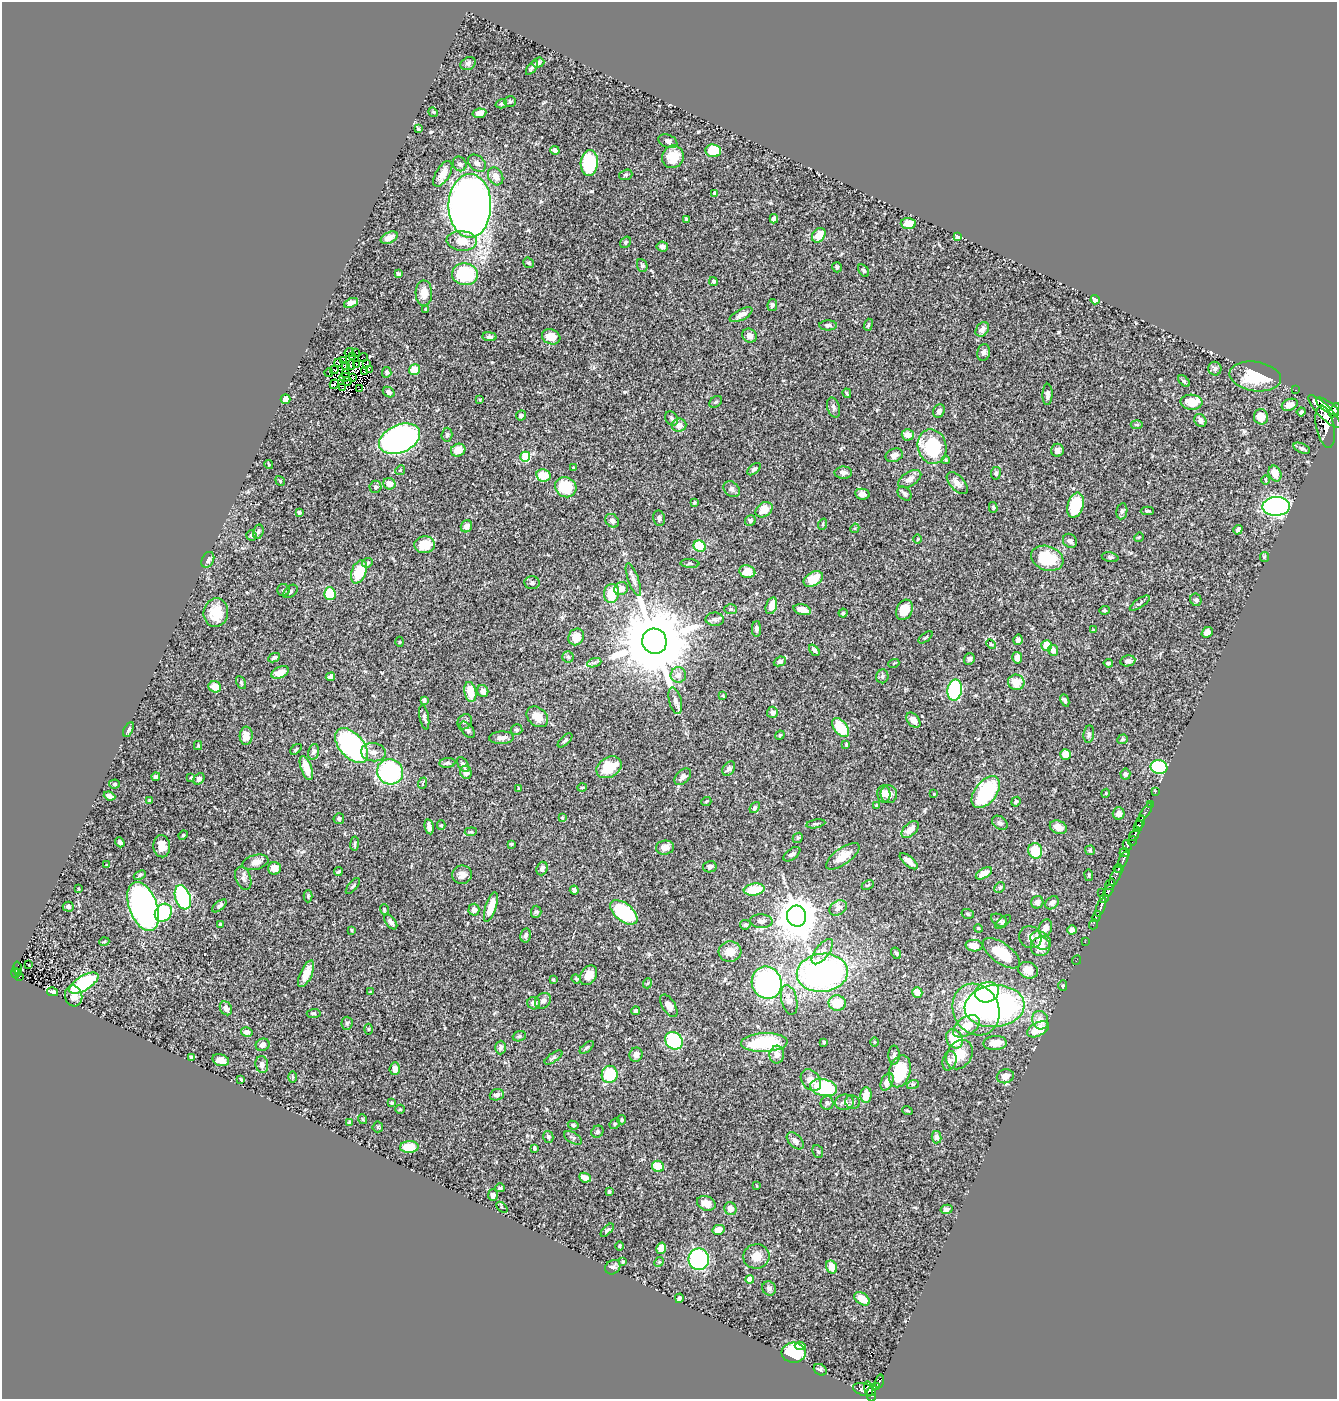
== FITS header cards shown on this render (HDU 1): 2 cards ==
NAXIS1  =                 1335
NAXIS2  =                 1397

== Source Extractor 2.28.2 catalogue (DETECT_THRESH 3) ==
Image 1335 x 1397 px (HDU 1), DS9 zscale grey, 1 PNG px = 1 image px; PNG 1339 x 1401 px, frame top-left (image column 1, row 1397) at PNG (2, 2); each listed source drawn as its Kron ellipse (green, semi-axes under 4 px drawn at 4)
Background 0.541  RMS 0.02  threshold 0.06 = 3 sigma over >= 5 px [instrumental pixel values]
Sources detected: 480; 7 with non-positive FLUX_AUTO (blend fragments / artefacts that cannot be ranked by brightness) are neither listed nor drawn; the other 473 listed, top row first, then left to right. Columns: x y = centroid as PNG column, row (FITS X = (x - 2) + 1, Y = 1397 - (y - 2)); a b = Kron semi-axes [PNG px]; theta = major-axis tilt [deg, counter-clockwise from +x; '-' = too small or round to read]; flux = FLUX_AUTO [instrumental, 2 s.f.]
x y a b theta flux
538 63 6 5 - 4.2
468 64 8 6 31 3.2
532 68 8 2 53 2.8
510 101 6 5 - 2.2
501 104 6 4 15 2.1
433 112 5 4 - 1.5
479 113 7 4 10 9.4
418 129 3 3 - 1.9
668 141 10 6 -23 6
555 150 4 4 - 5.3
713 151 8 6 -7 35
673 157 11 10 - 25
477 163 10 7 -42 5.5
589 163 13 8 86 88
460 164 7 6 - 3.6
443 174 14 7 59 12
626 175 7 5 19 2.2
496 176 9 7 -62 9.5
715 194 4 4 - 6.7
470 206 32 21 90 1200
687 219 4 3 - 2.7
774 219 4 4 - 4.8
908 223 7 5 -1 15
819 235 8 6 52 22
958 237 4 4 - 3.6
389 238 9 5 26 11
462 241 15 10 -4 22
626 242 6 5 - 2.1
662 246 6 5 - 4.2
529 263 6 5 - 2.5
642 265 6 5 - 2.6
837 267 5 5 - 1.9
864 270 7 4 -58 2.6
398 274 4 3 - 2.8
465 274 13 11 -6 89
713 281 4 4 - 2.2
424 293 13 8 -88 13
1095 300 4 4 - 10
351 303 7 4 23 7.3
772 305 6 5 - 3.2
425 309 3 3 - 1.8
741 315 12 5 27 9.6
828 325 9 5 0 3.3
868 325 6 4 70 2.1
982 329 8 6 52 4.4
750 336 7 6 - 6.5
490 337 7 4 -9 3.1
551 337 9 7 -20 17
349 352 5 2 - 0.76
984 352 8 6 78 5.3
355 353 2 2 - 2.3
353 357 3 2 - 0.33
363 357 5 2 - 0.74
344 360 4 2 - 1.2
339 363 4 2 - 0.62
367 364 2 2 - 1.3
351 365 5 2 - 0.61
356 365 3 2 - 0.53
346 366 3 2 - 2.2
1215 369 7 6 - 3.6
334 370 4 2 - 0.065
369 370 4 2 - 2.7
414 370 6 5 - 25
365 372 3 2 - 2.1
387 372 5 4 - 2.8
329 373 4 2 - 1.4
345 373 4 2 - 0.32
1255 376 26 14 -8 49
345 377 5 2 - 1.6
352 378 2 2 - 0.36
347 381 4 2 - 2
1184 381 7 4 -44 1.9
334 384 5 3 - 0.61
343 387 3 2 - 0.1
359 389 2 2 - 0.9
1296 390 3 2 - 8.5
389 392 6 5 - 3.9
847 393 5 3 - 1.5
1047 394 11 5 88 6.2
286 399 5 5 - 7.4
480 400 3 3 - 1.3
716 402 7 5 36 2.4
1191 402 11 7 -3 26
1290 405 8 5 22 8.9
1328 407 14 5 -34 1400
834 408 10 6 -74 4.1
1334 410 8 4 65 450
939 411 7 5 58 3.7
1301 412 4 3 - 2.3
1325 412 22 6 -46 2100
521 415 5 5 - 4.8
1261 417 8 7 - 15
672 418 8 6 -57 3.2
1200 420 7 5 -54 5.6
679 425 7 6 - 9.9
1137 425 6 3 -4 1.7
1325 427 21 9 -78 1700
447 435 7 5 87 2.9
908 435 6 5 - 9.8
400 439 21 13 23 640
932 447 17 14 -75 95
1302 448 9 4 -24 2.8
458 450 7 6 - 15
1057 450 6 6 - 5.7
894 455 9 6 21 6
525 457 5 5 - 72
946 460 4 3 - 1.4
269 465 5 3 - 1.3
573 468 3 3 - 1.2
754 469 8 4 39 2.7
400 470 5 4 - 1.9
843 473 9 6 1 5.9
996 473 6 5 - 3.1
1275 474 8 6 -68 15
543 475 7 6 - 25
910 479 13 7 32 9.2
1265 480 5 3 - 1.5
280 481 5 4 - 1.7
957 483 13 7 -48 8.8
389 484 6 5 - 13
376 487 6 6 - 3.5
566 487 11 9 -32 52
732 489 9 7 -41 4.4
862 494 7 5 -9 5.4
905 494 8 6 -47 2.9
695 502 3 3 - 1.7
1075 505 13 8 74 59
1276 506 13 9 3 320
993 507 5 4 - 1.8
764 510 9 7 35 19
1122 511 8 5 80 2.6
1147 511 6 4 1 2.2
299 513 4 3 - 2.6
659 518 8 6 -82 3.9
750 520 6 5 - 3.2
612 521 7 6 - 4
823 524 6 3 72 1.2
466 526 6 5 - 7.9
855 528 5 4 - 1.4
1238 530 5 3 - 2.9
258 532 7 5 74 2.7
251 535 5 5 - 2.2
1139 537 5 4 - 1.4
917 539 5 3 - 1.2
1070 541 8 6 -48 4.5
425 545 10 8 2 25
700 546 6 5 - 58
1110 557 8 5 -12 2.5
1264 557 5 4 - 1.4
1047 558 17 12 -20 55
208 560 8 6 64 5.6
367 563 5 4 - 2.9
690 564 9 4 -4 2.2
359 572 12 7 69 40
747 572 8 6 -11 21
813 579 10 7 29 25
633 580 17 5 -70 6.1
532 583 7 6 - 3.1
621 589 7 6 - 11
283 590 6 6 - 3.3
290 591 8 5 40 3.1
611 593 9 7 79 36
330 594 6 5 - 41
1196 600 6 5 - 3
1140 603 11 4 34 3
771 606 9 5 73 14
731 609 6 5 - 2.4
802 610 9 5 -14 11
904 610 11 8 63 24
1104 610 5 4 - 1.8
216 613 14 12 83 34
843 613 4 4 - 2.1
715 619 9 6 -2 4.2
756 629 8 4 -90 4.6
1093 630 4 3 - 1.1
1207 632 6 5 - 8.2
576 637 8 7 - 19
926 637 8 3 39 1.5
1018 640 5 4 - 3.8
654 641 13 12 - 18000
400 642 5 3 - 1.2
991 644 5 4 - 1.7
1047 646 5 5 - 19
814 650 7 4 -49 3.1
1053 650 5 5 - 7.7
568 657 6 5 - 2.4
274 658 6 4 27 3.1
1017 658 6 5 - 9.2
969 659 6 5 - 3.5
780 661 6 4 23 3.6
1128 661 7 5 10 3.3
594 663 7 4 19 3.2
894 663 5 3 - 1.2
1108 663 5 3 - 2.5
280 672 9 5 23 14
678 675 8 7 - 7.7
882 676 7 6 - 3.2
330 677 5 4 - 4.6
241 682 7 4 -64 2
1016 682 8 7 - 18
215 687 6 5 - 14
955 690 10 7 79 140
483 691 6 5 - 6.8
470 692 10 6 -79 26
723 695 4 3 - 1.3
424 700 4 4 - 2.5
1065 700 6 4 -65 3
675 701 14 6 -76 6
772 712 5 5 - 5
424 717 12 4 -79 4.5
537 717 12 9 -42 18
913 720 8 6 -50 8.8
465 722 8 6 53 3.9
841 728 11 6 -52 51
128 729 8 4 62 3.5
467 730 10 5 -49 3.7
517 730 5 5 - 2.5
1089 734 9 5 82 3.7
780 735 5 3 - 1.4
246 736 9 6 87 10
501 738 12 6 3 7.1
1122 739 5 5 - 2.4
565 740 9 4 43 3
846 744 4 3 - 1.4
198 745 4 4 - 1.3
351 746 21 12 -49 310
296 749 6 4 43 1.9
313 752 8 5 75 3.7
373 752 12 9 -7 9.3
1065 754 5 5 - 15
447 763 8 4 5 2.8
463 765 8 5 -56 4.2
609 767 13 10 32 33
1159 767 8 7 - 120
306 768 12 5 -71 23
729 769 8 5 54 4.8
390 772 13 12 - 160
466 772 7 5 -71 8.6
1125 774 5 5 - 3.1
156 777 4 4 - 2.2
191 777 3 3 - 1.3
683 777 10 6 45 5.5
199 779 6 5 - 4.2
423 783 6 3 70 1.5
114 784 5 4 - 2.1
518 788 4 2 - 0.85
582 788 4 3 - 1.3
986 792 18 10 53 110
1155 792 2 2 - 7.4
1106 793 4 3 - 1.1
884 794 8 6 -85 6.7
889 794 9 8 - 7.6
934 794 3 2 - 0.94
110 796 6 4 -22 5.5
149 800 4 4 - 1.4
706 802 5 3 - 1.2
1016 802 5 4 - 2.3
1150 804 2 2 - 9.7
876 805 4 3 - 1.3
755 807 6 4 52 2.1
1145 812 10 3 58 59
1119 813 6 6 - 7.9
562 818 4 4 - 1.3
339 819 5 5 - 2.9
1141 822 6 3 73 180
1000 823 8 6 -40 3.9
816 824 9 3 10 1.8
441 825 5 4 - 1.7
1138 826 6 4 66 370
429 827 8 4 -79 5.9
1058 827 9 6 -22 11
910 830 10 6 43 13
471 832 6 4 7 1.6
183 835 5 4 - 1.4
1134 835 7 4 58 390
798 838 5 4 - 1.8
1132 841 5 3 - 78
120 842 5 4 - 4.2
355 843 7 4 83 2.3
511 844 4 4 - 1.5
1127 845 5 4 - 120
162 846 11 8 -86 13
665 848 9 7 9 11
1090 850 5 4 - 1.4
1035 851 8 7 - 46
1125 852 5 4 - 120
792 854 10 5 37 3.6
843 856 19 8 35 22
1123 860 9 3 67 240
909 861 11 5 -41 9.3
255 862 13 7 13 9.9
107 865 3 3 - 1.9
710 867 7 5 12 3.7
274 868 6 6 - 12
1119 868 5 4 - 150
542 869 7 5 69 5.4
338 871 4 3 - 2.1
984 873 9 5 30 13
140 875 6 4 23 2.4
462 875 10 9 - 8.3
1089 875 6 3 -83 1.3
1116 876 11 4 65 220
243 878 12 7 -70 5.6
1110 884 6 4 57 490
868 885 6 3 27 1.6
353 886 10 4 51 2.7
1000 887 6 4 45 1.9
79 889 3 2 - 0.98
754 889 10 6 8 35
574 890 4 4 - 3.5
1109 891 6 3 56 150
1101 892 2 2 - 27
308 896 6 4 89 1.9
183 897 12 7 -71 150
1104 899 4 3 - 170
1037 902 6 6 - 5.7
1052 903 7 5 42 4.3
219 906 8 4 40 3.3
68 907 5 5 - 4.3
143 907 26 14 -70 660
491 907 15 5 73 24
1101 907 10 3 69 460
838 908 9 7 31 6.2
384 910 5 3 - 1.4
474 910 6 5 - 7.3
536 912 6 5 - 2.3
624 912 16 8 -39 120
163 913 9 8 - 73
968 914 6 5 - 2.4
797 916 10 9 - 3800
1096 917 6 3 59 46
999 920 8 5 -29 3.7
761 921 11 7 -2 5.9
391 922 8 5 -51 5.2
1003 922 9 4 35 2.7
220 924 3 3 - 2.5
1093 924 5 3 - 50
745 925 5 4 - 3
978 928 4 3 - 1.4
1045 928 9 6 70 9.3
352 930 3 3 - 2
1072 930 5 4 - 4.8
525 935 7 5 80 4.2
1030 937 11 10 - 12
1041 940 11 8 -34 12
104 942 5 3 - 1
1085 942 2 2 - 4.7
974 946 8 5 -4 14
1040 947 10 9 - 17
730 952 11 10 - 15
822 952 15 7 53 8.7
896 953 6 4 -59 2.2
1001 953 22 10 -36 43
1076 960 5 2 - 6
29 964 3 3 - 2.1
17 968 6 3 83 21
1028 970 10 8 -23 14
15 973 5 3 - 39
18 973 3 2 - 8.5
822 973 25 19 5 400
306 974 14 6 65 18
588 975 11 7 59 15
20 976 4 2 - 11
576 979 5 4 - 1.5
553 980 3 3 - 1.3
84 983 16 7 31 97
648 983 5 3 - 1.2
767 983 16 15 - 240
1063 986 5 4 - 2.1
52 992 5 4 - 3.7
370 992 4 3 - 1.1
917 992 5 5 - 12
987 992 12 10 20 88
74 996 10 8 -74 8.3
789 1000 15 8 -77 11
543 1001 9 7 43 5.3
534 1003 6 6 - 7.7
837 1003 8 8 - 27
669 1006 13 6 -58 8.7
995 1006 30 21 5 350
226 1008 7 5 -57 7.9
976 1009 26 22 -64 140
636 1011 4 4 - 4.5
314 1013 7 4 5 2.1
1040 1020 9 8 - 13
347 1023 6 5 - 2.6
966 1026 15 9 33 21
368 1029 5 3 - 1.4
1038 1029 12 6 27 29
247 1032 6 4 -11 5
519 1036 6 5 - 2.2
954 1039 10 8 -59 43
674 1041 9 8 - 110
824 1042 3 3 - 1.7
875 1042 4 3 - 1.2
764 1043 23 9 2 91
995 1043 12 7 3 15
263 1045 7 6 - 5.2
587 1047 8 4 39 2.4
501 1048 7 5 87 4.3
636 1055 7 6 - 6.8
777 1055 9 7 86 9.1
894 1055 9 5 -89 3.5
959 1055 16 12 57 25
192 1057 4 4 - 2.8
553 1057 10 4 34 3.1
221 1060 8 5 -15 12
949 1061 10 7 74 4.5
262 1064 8 6 -80 5.6
395 1068 6 5 - 8.7
900 1071 16 10 75 58
610 1074 8 8 - 54
1005 1076 8 7 - 10
293 1077 6 4 -90 1.6
241 1079 3 2 - 1.4
811 1080 12 9 -50 11
887 1082 9 5 63 11
913 1084 6 4 18 1.7
824 1088 14 8 -13 100
497 1095 7 5 20 4.4
866 1095 8 5 88 15
845 1102 9 7 7 6.7
853 1102 7 6 - 3.5
392 1103 3 2 - 1.6
827 1103 7 6 - 3.4
400 1109 5 4 - 1.3
907 1110 5 3 - 1.1
362 1119 5 3 - 1.1
622 1120 4 4 - 2.1
350 1122 3 3 - 2.4
615 1124 6 4 45 2
573 1125 5 4 - 2.3
378 1127 5 5 - 2
597 1132 6 5 - 2.6
548 1137 6 5 - 2.7
936 1137 6 5 - 3.7
573 1138 10 5 -30 3
795 1141 10 6 -45 6.5
409 1147 9 6 2 28
534 1148 4 3 - 2.2
818 1151 6 5 - 1.9
658 1166 6 5 - 21
585 1178 6 4 -25 8.8
757 1186 3 2 - 0.87
500 1188 4 3 - 2.9
609 1192 3 3 - 2.2
493 1195 6 5 - 6.2
706 1203 10 7 -21 13
502 1207 6 2 -44 1
730 1209 6 6 - 7.4
946 1209 6 4 12 4.4
607 1230 8 3 45 2.1
718 1230 6 5 - 12
620 1246 5 3 - 1.5
661 1248 6 4 74 9.5
756 1256 13 12 - 15
699 1259 10 10 - 180
623 1262 3 3 - 1.8
659 1262 5 4 - 1.6
613 1267 8 6 38 3.8
832 1267 7 5 -64 16
750 1279 4 4 - 14
769 1288 7 6 - 4.5
679 1298 5 3 - 2.6
862 1299 9 5 -37 14
800 1346 5 4 - 6.8
794 1353 12 10 -3 83
820 1370 7 5 -34 2.9
879 1381 7 3 74 82
876 1387 4 3 - 130
864 1389 11 6 -15 230
868 1389 7 4 -78 220
871 1394 7 4 -88 220
At the frame edge (FLAGS 8, measured only in part): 1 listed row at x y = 1334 410
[7 non-positive-flux detections neither listed nor drawn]